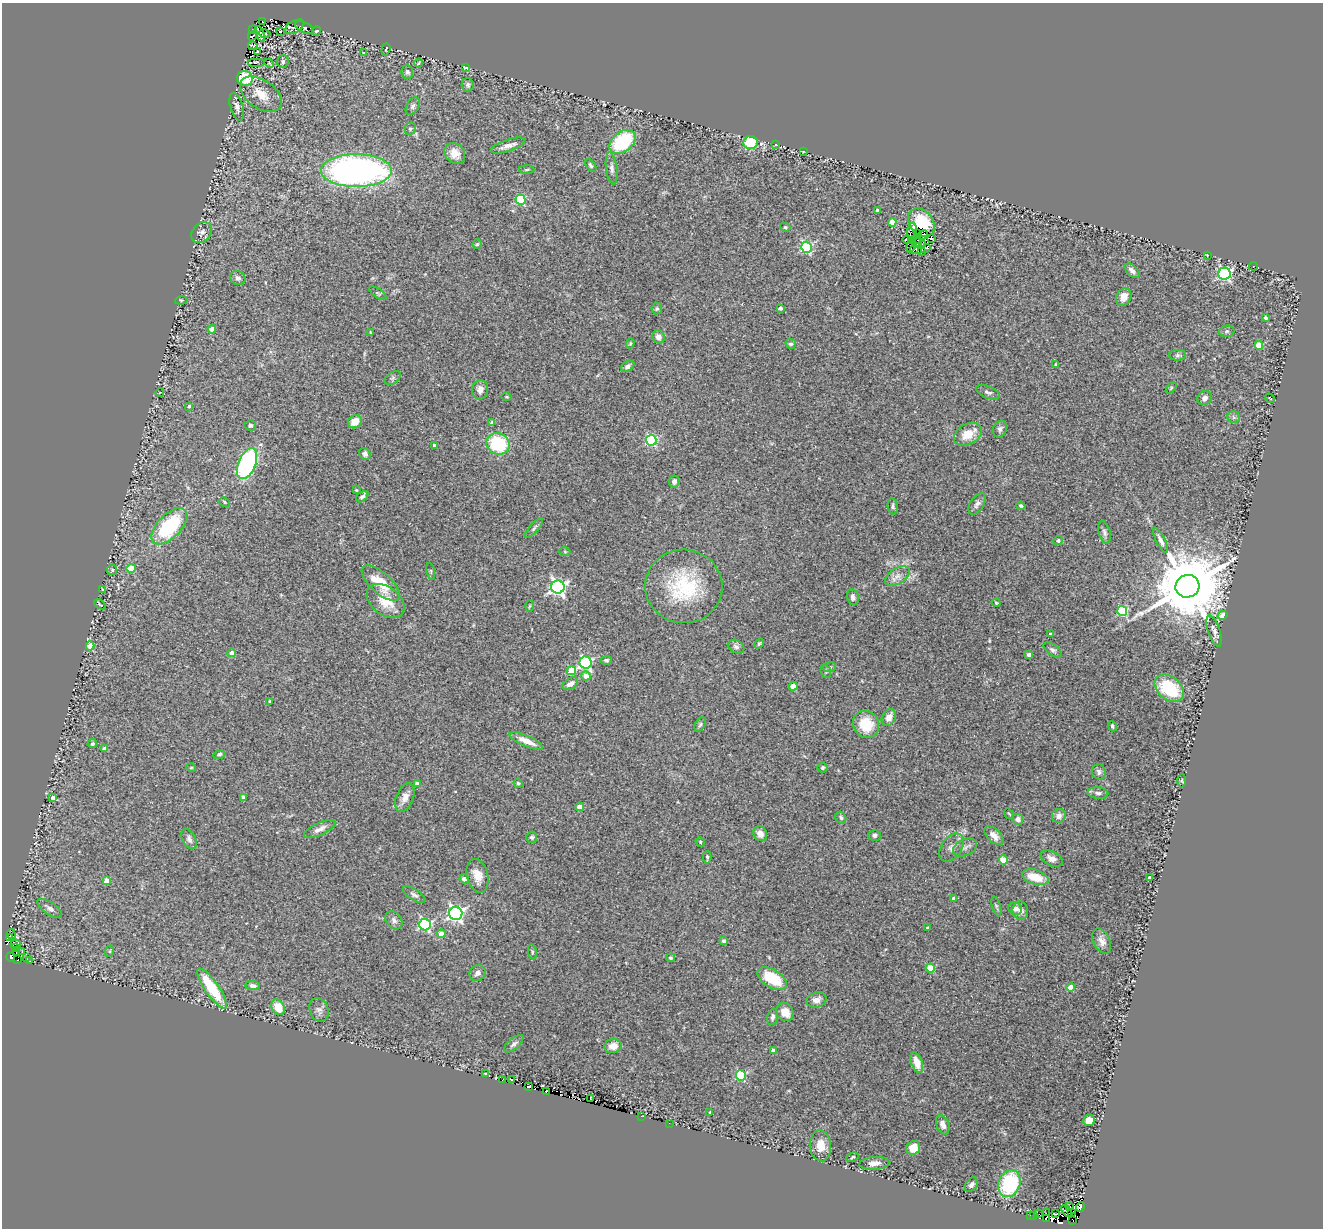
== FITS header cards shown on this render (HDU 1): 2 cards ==
NAXIS1  =                 1321
NAXIS2  =                 1226

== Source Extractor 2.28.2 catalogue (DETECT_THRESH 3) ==
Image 1321 x 1226 px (HDU 1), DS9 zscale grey, 1 PNG px = 1 image px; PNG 1325 x 1230 px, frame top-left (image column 1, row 1226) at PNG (2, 3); each listed source drawn as its Kron ellipse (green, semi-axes under 4 px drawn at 4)
Background 0.119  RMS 0.018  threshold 0.0541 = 3 sigma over >= 5 px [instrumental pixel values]
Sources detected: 262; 9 with non-positive FLUX_AUTO (blend fragments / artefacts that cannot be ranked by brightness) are neither listed nor drawn; the other 253 listed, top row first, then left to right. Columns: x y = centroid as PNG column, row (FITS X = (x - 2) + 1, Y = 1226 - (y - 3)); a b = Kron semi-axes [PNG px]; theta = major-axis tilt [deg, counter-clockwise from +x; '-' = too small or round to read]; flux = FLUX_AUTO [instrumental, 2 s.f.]
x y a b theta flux
262 22 3 2 - 0.94
295 27 11 6 30 3.5
304 28 10 5 -25 1.3
252 30 3 2 - 0.75
280 31 3 2 - 1.3
316 31 5 2 - 1.8
260 34 8 3 -69 2.3
264 34 6 3 -12 0.83
253 36 5 2 - 0.82
253 46 5 3 - 1.3
386 49 6 3 71 1.2
257 52 3 2 - 0.98
363 53 3 2 - 0.72
283 61 6 5 - 2.8
256 62 9 2 0 1.4
269 63 5 3 - 1.1
419 63 4 2 - 1.2
465 67 4 2 - 1.3
407 72 7 6 - 3.3
245 79 8 7 - 43
468 85 7 6 - 3.4
261 94 23 14 -35 23
413 106 9 6 59 3.2
237 107 14 6 -73 5.8
410 129 6 5 - 2.5
623 142 15 10 40 87
751 143 7 6 - 44
776 145 3 2 - 0.63
508 146 18 6 18 8.1
803 151 3 2 - 0.9
455 153 11 9 -47 12
591 165 7 4 -51 2.2
612 168 16 5 -82 5.3
527 170 7 3 1 1.6
356 171 35 16 0 460
521 200 5 5 - 81
878 210 3 3 - 1.7
892 222 4 4 - 29
921 223 16 11 -53 37
785 227 5 4 - 1.6
202 232 11 9 47 5.9
912 232 9 5 84 2.4
917 234 2 2 - 0.93
923 235 5 4 - 5.1
931 238 3 2 - 1
907 240 5 2 - 0.32
916 240 6 2 -9 2.6
917 243 5 3 - 0.73
477 244 5 4 - 1.7
911 245 8 2 72 1.4
923 245 4 2 - 0.6
806 247 5 5 - 130
926 248 5 3 - 2.9
916 250 6 4 -10 0.92
922 252 3 2 - 1
1207 255 2 2 - 0.7
1253 266 4 3 - 1.7
1132 271 9 5 -44 5.4
1224 273 6 6 - 200
238 278 8 6 -30 3.8
378 293 10 4 -34 2.2
1124 297 9 7 62 12
181 300 6 4 5 1.7
780 308 4 3 - 3.5
657 309 6 5 - 2
1265 318 3 3 - 2.8
212 329 4 4 - 12
1226 331 8 6 3 2.5
371 332 3 2 - 1.1
658 337 6 6 - 6.3
630 343 5 4 - 1.4
791 344 5 4 - 2.4
1259 345 4 4 - 32
1178 355 8 5 3 2.7
1056 365 4 3 - 1.8
628 366 7 5 33 3.7
393 378 9 5 37 2.9
1171 388 6 4 47 1.7
480 390 9 8 - 7.4
160 392 4 2 - 0.7
988 392 12 6 -22 4
507 397 5 3 - 1.3
1205 398 7 6 - 5.2
1270 398 5 2 - 0.8
189 406 4 4 - 2.3
1234 417 6 6 - 3
355 422 7 6 - 15
492 423 4 4 - 4.6
250 425 6 5 - 3.5
1000 429 9 7 66 4
968 434 15 10 29 20
651 440 5 5 - 130
498 444 12 10 -25 77
434 445 3 3 - 3.4
365 454 6 5 - 4.7
247 464 16 8 67 170
674 481 6 5 - 4.4
356 490 3 2 - 1.3
362 497 7 4 38 3.1
224 502 6 4 -27 1.7
977 504 12 6 56 4.8
893 506 8 5 -83 2.5
1021 506 4 3 - 2.4
169 526 22 11 46 110
534 528 12 4 48 2.9
1104 532 11 5 -74 3.8
1161 540 14 4 -63 5.3
1058 541 4 4 - 3
565 552 5 3 - 1.2
131 568 4 4 - 31
112 570 5 5 - 1.8
431 571 8 3 -77 1.4
897 576 13 7 32 7.9
381 583 24 10 -42 34
684 586 38 37 - 93
1187 586 12 11 - 17000
558 587 7 6 - 370
102 589 3 2 - 0.68
853 597 8 5 -78 4.2
386 601 21 14 -37 26
996 603 4 3 - 1.5
100 604 6 2 -41 1.1
530 606 5 3 - 1.3
1122 611 5 5 - 85
1223 615 5 4 - 20
1214 631 17 6 -72 6
1050 634 3 3 - 1.5
759 644 6 3 38 2
90 646 4 4 - 33
736 647 8 6 -25 3.8
1053 650 10 5 -35 3.3
232 653 4 4 - 7.1
1029 655 4 4 - 6.2
606 660 6 4 3 2.5
586 662 6 6 - 170
830 667 6 5 - 2
571 671 5 4 - 34
826 671 7 5 -68 1.9
586 676 4 4 - 15
570 684 8 5 32 6.5
793 686 4 4 - 30
1169 688 16 11 -40 68
270 701 3 3 - 1.4
889 717 9 6 61 10
866 724 14 12 -58 36
700 725 8 5 62 2.4
1112 726 5 4 - 2
526 741 18 5 -23 16
92 744 4 4 - 2.9
104 749 4 3 - 4
219 754 6 4 19 2.3
191 768 5 3 - 1.2
822 768 5 5 - 2.2
1099 772 8 6 -70 3.5
1182 780 7 3 89 1.6
417 783 4 4 - 7.6
518 783 4 4 - 1.8
1098 793 10 5 -6 4.3
243 797 4 3 - 3.2
53 798 4 4 - 5.8
405 798 15 8 67 9.9
580 807 4 4 - 15
1009 814 6 3 -53 1.2
1059 816 7 6 - 7.2
841 818 6 5 - 2.4
1018 819 5 5 - 7
320 829 17 6 25 7
760 834 7 6 - 6.3
875 835 6 5 - 3.2
994 836 12 6 -44 8
532 837 5 5 - 2.4
189 839 11 6 -65 4.5
700 842 5 4 - 1.3
952 847 16 10 54 7.7
965 848 12 8 26 5
707 857 6 4 -89 1.9
1052 859 11 7 -26 7.2
1003 860 4 4 - 41
477 876 17 10 -75 14
1035 877 13 7 -17 24
1150 877 3 3 - 2.5
464 879 4 4 - 6.9
106 881 4 4 - 17
414 895 13 5 -34 3.8
954 899 4 4 - 8.5
996 906 10 4 -74 2.4
50 908 14 6 -34 7.2
1015 908 7 6 - 5.8
1020 911 9 8 - 5.6
456 913 6 6 - 350
394 920 10 7 -54 5.2
425 924 6 5 - 160
927 928 3 2 - 1.1
11 934 5 2 - 5.7
441 934 4 4 - 13
10 938 2 2 - 6.3
724 941 4 4 - 2.4
1102 941 13 8 -63 8
16 944 5 3 - 2
16 948 3 2 - 5.2
110 951 6 3 72 1.3
17 952 3 3 - 14
22 952 3 3 - 4.1
532 952 8 4 -83 1.8
11 957 4 3 - 28
26 957 3 3 - 1.4
670 958 4 4 - 2.1
17 960 3 2 - 4.5
29 961 4 2 - 1.6
930 968 4 4 - 44
478 973 8 7 - 5.5
772 978 16 9 -31 40
253 986 7 4 -7 4.1
1071 987 4 4 - 15
212 988 24 7 -55 61
816 1000 10 7 14 7.4
278 1007 8 6 -60 21
319 1010 12 9 -66 6.1
785 1012 9 8 - 14
773 1017 8 5 78 3.1
514 1044 12 5 40 3.9
613 1046 9 7 11 11
773 1051 4 3 - 6.8
917 1062 11 5 -70 16
485 1073 3 2 - 2.9
741 1075 5 5 - 110
512 1079 3 2 - 0.77
502 1080 3 2 - 1.6
528 1087 3 2 - 2.5
546 1092 2 2 - 1.1
590 1098 3 2 - 2.8
710 1112 3 3 - 1.5
641 1116 3 2 - 1.6
1089 1120 6 5 - 16
669 1123 2 2 - 1.3
943 1125 10 6 -68 7.6
820 1146 15 10 -84 17
913 1148 7 6 - 19
852 1157 6 3 28 1.4
874 1163 15 6 4 7.5
1009 1184 14 10 67 93
971 1185 8 5 51 3.8
1070 1207 3 2 - 32
1080 1207 5 3 - 33
1067 1211 7 3 -51 1.1
1046 1213 2 2 - 4.1
1072 1213 4 2 - 17
1039 1214 2 2 - 1.8
1055 1214 2 2 - 4.4
1030 1215 2 2 - 2.2
1033 1216 3 2 - 2.5
1047 1219 3 2 - 19
1072 1221 2 2 - 1.2
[9 non-positive-flux detections neither listed nor drawn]